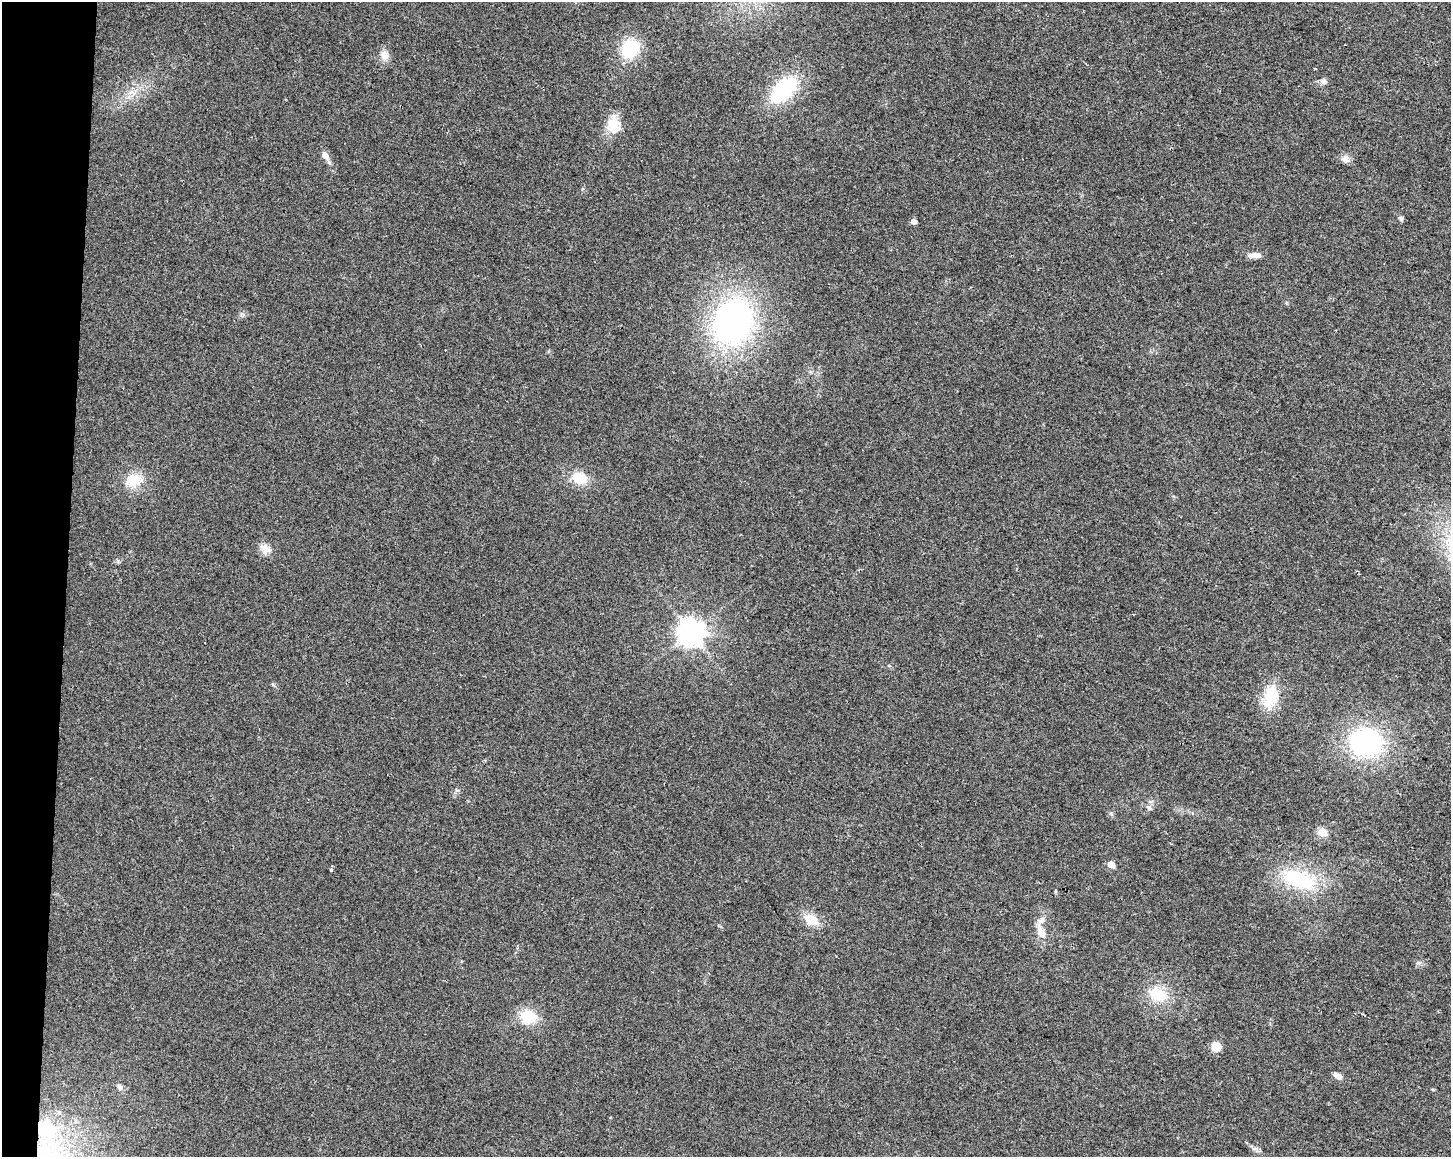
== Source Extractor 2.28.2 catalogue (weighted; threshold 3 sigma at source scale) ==
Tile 7 of 3 x 4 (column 1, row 3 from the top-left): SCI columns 285-1733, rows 1157-2311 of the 4858 x 4630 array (HDU 1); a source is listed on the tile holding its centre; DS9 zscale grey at full resolution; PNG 1453 x 1159 px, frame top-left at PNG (2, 2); no overlay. Shown black and unused: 4% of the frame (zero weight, under 2 of 3 exposures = <1% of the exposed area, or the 3 px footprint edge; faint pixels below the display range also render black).
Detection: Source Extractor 2.28.2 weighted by HDU 2 'WHT'; one run over the whole footprint, this tile lists its part. Background 0.0467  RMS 0.0067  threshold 0.0301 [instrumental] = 3 sigma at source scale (4.5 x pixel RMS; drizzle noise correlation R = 1.50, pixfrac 1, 0.0396/0.0396 arcsec/px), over >= 5 px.
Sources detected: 34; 1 inside a brighter object's white glare — not listed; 2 inside a brighter listed object's ellipse — not listed separately; the other 31 listed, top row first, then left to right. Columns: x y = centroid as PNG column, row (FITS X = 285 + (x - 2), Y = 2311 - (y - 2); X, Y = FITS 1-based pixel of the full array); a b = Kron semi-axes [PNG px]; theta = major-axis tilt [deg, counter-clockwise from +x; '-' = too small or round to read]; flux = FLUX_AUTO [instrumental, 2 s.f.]
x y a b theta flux
630 48 22 17 60 29
384 55 13 10 -70 5.2
1324 81 8 7 - 2.4
784 89 27 14 44 59
613 122 21 17 33 11
325 155 11 8 -64 3.6
1345 159 11 10 - 3.4
1401 218 7 5 -69 1.2
913 221 5 4 - 4
1257 255 12 7 4 4
733 322 43 34 65 200
579 478 15 11 -19 16
134 480 19 17 25 15
266 548 14 11 -47 5.8
691 632 9 8 - 740
1271 697 26 16 81 23
1365 742 30 25 -15 110
485 760 4 4 - 0.64
1148 807 8 6 -45 2.1
1322 832 11 9 -16 6.4
1111 864 5 4 - 11
331 870 3 3 - 2.5
1299 880 47 23 -21 46
811 919 21 13 -33 11
1041 932 20 9 -67 7.7
1158 994 23 15 -20 21
528 1017 21 17 -7 17
1216 1047 8 8 - 9.5
1338 1076 8 5 -32 4.9
120 1087 8 7 - 2.4
48 1130 28 27 - 44
Overlapping masked pixels (flux is a lower limit): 1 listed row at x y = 48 1130
Unlisted compact peaks at least as high as the median listed source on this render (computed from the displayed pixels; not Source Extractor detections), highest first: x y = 1418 963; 1111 814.